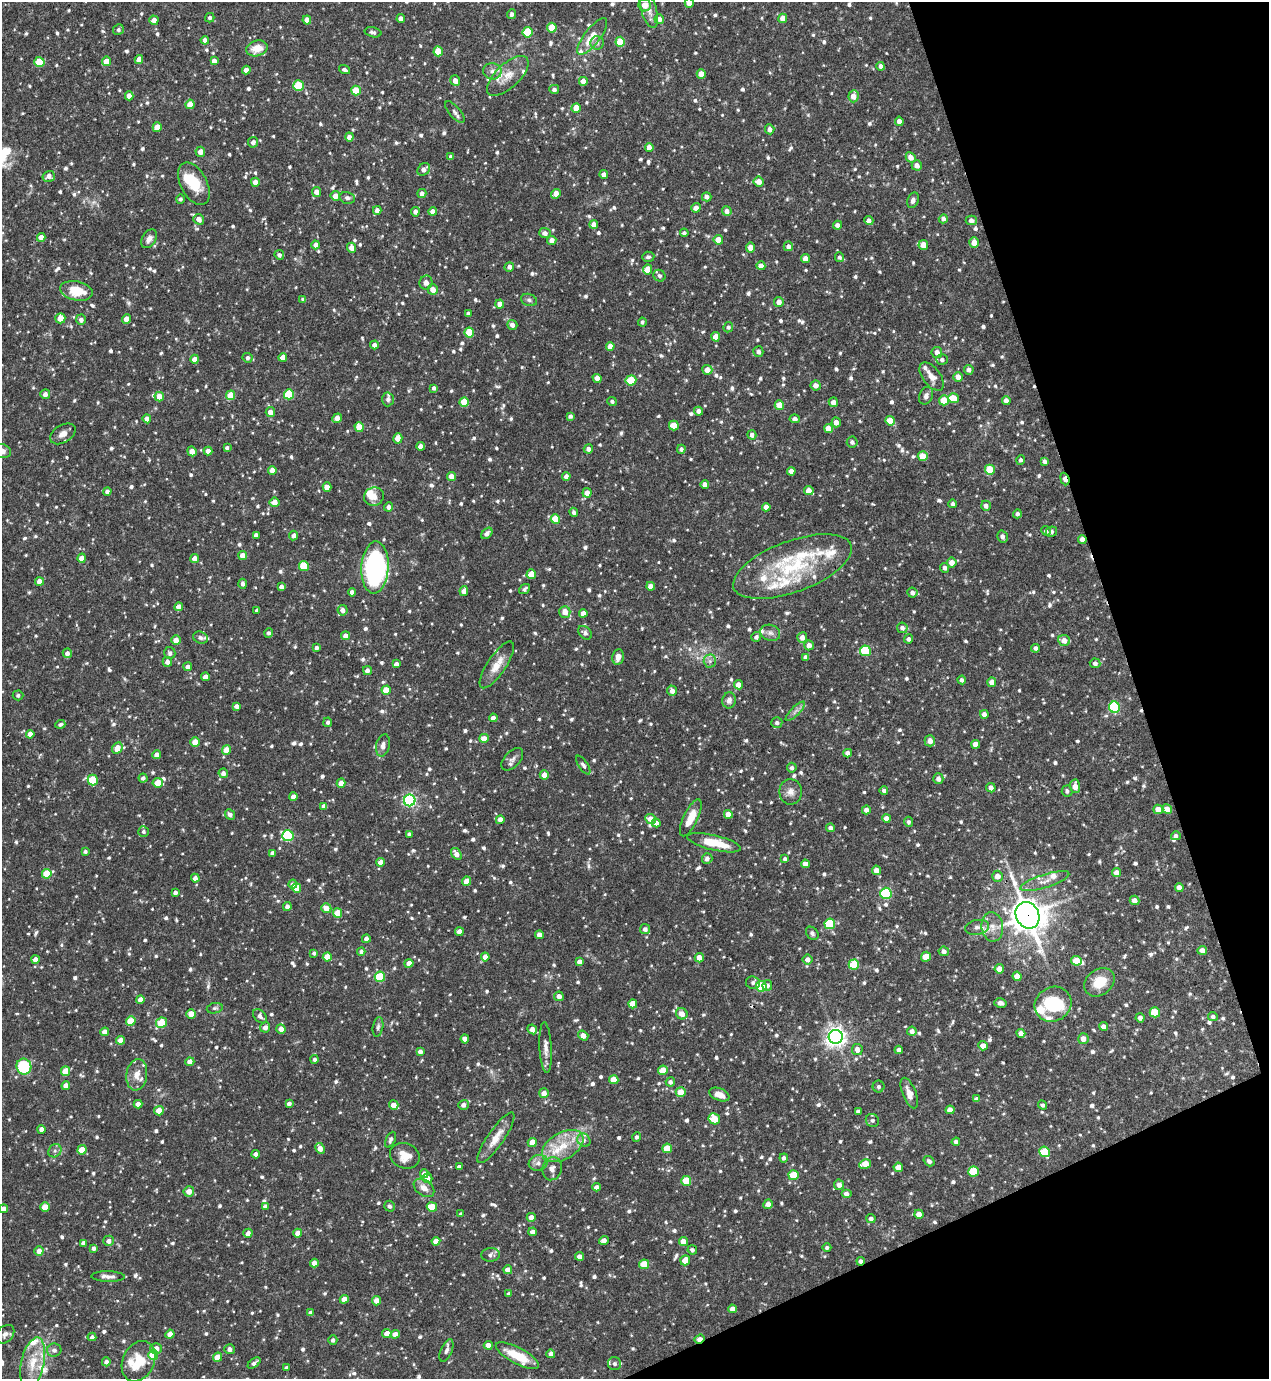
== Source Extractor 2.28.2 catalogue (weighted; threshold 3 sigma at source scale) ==
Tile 12 of 4 x 4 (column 4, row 3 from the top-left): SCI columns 3952-5218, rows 1379-2755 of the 5497 x 5509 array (HDU 1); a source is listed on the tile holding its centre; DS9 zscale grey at full resolution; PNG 1271 x 1381 px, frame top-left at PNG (2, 2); each listed source drawn as its Kron ellipse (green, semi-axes under 4 px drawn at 4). Shown black and unused: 17% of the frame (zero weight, under 3 of 4 exposures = <1% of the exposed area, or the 3 px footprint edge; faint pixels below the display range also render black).
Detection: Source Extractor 2.28.2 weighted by HDU 2 'WHT'; one run over the whole footprint, this tile lists its part. Background 0.0694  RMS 0.0035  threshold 0.0159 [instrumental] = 3 sigma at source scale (4.5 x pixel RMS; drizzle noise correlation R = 1.50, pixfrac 1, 0.05/0.05 arcsec/px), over >= 5 px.
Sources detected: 1115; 4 cosmic-ray / hot-pixel residue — neither listed nor drawn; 32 inside a brighter listed object's ellipse — not listed separately; of the other 1079, all 500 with FLUX_AUTO >= 0.827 (the completeness limit of this list) listed and drawn (579 fainter detections not listed), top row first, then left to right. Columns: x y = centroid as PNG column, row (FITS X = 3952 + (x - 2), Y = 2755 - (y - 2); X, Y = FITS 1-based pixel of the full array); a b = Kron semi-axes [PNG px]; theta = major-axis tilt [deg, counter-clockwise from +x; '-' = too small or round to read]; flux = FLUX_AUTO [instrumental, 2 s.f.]
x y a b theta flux
689 3 4 4 - 3.6
645 5 6 6 - 3.4
649 10 18 7 -74 2.6
512 14 5 4 - 1.1
210 18 5 4 - 0.88
783 18 5 4 - 3.3
401 19 4 4 - 2
659 19 5 5 - 1.9
154 20 5 4 - 2.3
307 20 4 4 - 2.8
552 28 5 4 - 9.1
118 30 5 5 - 0.95
373 32 8 5 -13 1.1
527 32 5 5 - 15
592 36 22 8 53 5.7
205 40 4 4 - 2
620 42 5 4 - 10
597 43 6 6 - 1
257 48 11 7 16 5.6
438 51 5 4 - 7.6
139 59 4 4 - 2.6
107 61 5 5 - 3.2
214 61 4 4 - 1.9
39 62 5 5 - 8.8
881 66 4 4 - 1.5
246 70 4 4 - 2.5
344 70 5 4 - 1
492 71 9 8 - 1.7
701 74 4 4 - 4
508 76 26 12 43 5.3
455 81 5 4 - 2.3
583 81 4 4 - 2.5
299 86 5 5 - 15
554 89 5 4 - 1.2
356 90 5 5 - 7.9
129 96 4 4 - 2.5
853 96 6 5 - 3.5
190 104 5 4 - 4.1
576 108 5 4 - 5
455 112 13 5 -49 1.3
899 121 4 4 - 1.7
157 127 5 4 - 5.3
770 129 5 4 - 1.7
349 137 4 4 - 1.7
253 142 5 5 - 1.4
649 147 4 4 - 2.9
200 152 5 5 - 2.3
451 157 4 3 - 1
911 157 5 4 - 2.8
917 165 5 5 - 2.1
424 169 7 5 43 1.7
604 174 4 4 - 1.9
49 176 6 5 - 1.6
759 181 5 5 - 2.8
255 182 4 4 - 2.7
194 184 23 13 -62 9.2
317 192 5 4 - 2.4
422 193 4 4 - 1.5
556 194 5 4 - 3.2
335 196 5 4 - 2.6
707 197 5 4 - 1.4
347 198 8 6 -13 1
180 199 4 4 - 0.85
913 200 8 5 68 1.3
696 208 5 4 - 2.4
377 210 4 4 - 1.8
727 211 5 4 - 1.8
415 212 5 4 - 1.8
433 212 4 4 - 2.6
199 219 5 5 - 1.8
943 219 4 4 - 1.2
971 220 5 4 - 1.8
869 221 4 4 - 1.7
594 224 4 4 - 2.5
838 225 4 4 - 1.7
545 233 5 5 - 1.7
684 233 4 4 - 0.91
41 237 4 4 - 2.3
149 239 10 6 58 2.1
552 240 4 4 - 2.5
718 240 4 4 - 4.2
974 242 5 4 - 3
316 245 4 4 - 2.4
923 245 5 5 - 3.8
788 246 5 4 - 1.5
351 248 5 4 - 2.4
750 248 5 4 - 2.9
279 255 5 4 - 0.98
648 257 6 5 - 0.87
839 257 5 4 - 0.91
806 259 4 4 - 2.9
761 266 4 4 - 2.4
509 267 5 5 - 1.6
647 269 5 4 - 5.1
659 276 6 5 - 0.9
426 282 7 6 - 1.8
433 289 5 5 - 2.9
76 291 16 9 -12 7.9
303 299 4 3 - 0.86
529 300 8 6 -19 0.92
779 302 5 4 - 2.4
500 304 4 4 - 2.3
468 313 4 4 - 0.92
60 318 5 5 - 3.3
126 319 4 4 - 2.2
81 320 5 5 - 1.8
642 322 4 4 - 0.89
512 325 5 5 - 1.5
728 327 5 5 - 0.94
469 333 5 5 - 12
716 337 4 4 - 4.1
374 345 4 4 - 1.8
610 346 4 4 - 2.7
758 352 5 5 - 1.2
937 352 5 5 - 2.1
283 357 4 4 - 3.2
248 358 5 4 - 0.83
195 359 4 4 - 2.9
942 360 5 5 - 0.97
707 370 5 5 - 2.9
969 370 5 4 - 1.5
932 377 16 9 -53 3
958 377 5 4 - 2.7
597 378 5 4 - 2.4
631 380 5 5 - 13
816 385 5 5 - 2
434 388 4 3 - 0.89
45 394 5 4 - 1.6
289 394 5 5 - 17
231 395 5 4 - 7.4
926 396 9 6 64 1.3
159 397 5 4 - 3
953 398 5 5 - 7.1
388 399 7 6 - 1.1
944 400 5 5 - 6.9
1006 400 4 4 - 1.4
612 401 5 4 - 0.89
464 402 5 4 - 8
833 402 5 4 - 1.9
779 405 5 4 - 4.8
699 411 4 4 - 1.6
270 412 5 4 - 2.4
570 416 4 3 - 0.9
337 418 5 4 - 2.7
147 419 4 4 - 2.3
795 419 5 4 - 1.3
890 421 5 4 - 5.5
836 422 5 4 - 2.1
674 425 5 4 - 5.9
359 427 5 4 - 4.6
828 428 4 4 - 3.5
63 434 14 8 32 2.7
752 435 4 4 - 1.5
398 438 5 4 - 3.3
852 442 5 5 - 1
421 446 4 4 - 2.4
227 448 3 3 - 0.9
588 449 5 4 - 1.6
681 449 4 4 - 1
2 451 9 6 -17 1.7
192 451 5 4 - 3.1
208 451 4 4 - 2
923 456 5 5 - 6.9
1021 460 5 4 - 0.86
1045 461 4 4 - 1
272 470 4 4 - 2.6
990 470 5 5 - 9.4
791 471 4 4 - 1.7
451 476 4 4 - 3.2
566 476 4 4 - 1.8
1065 479 6 3 -70 3.3
705 484 4 4 - 1.9
327 487 4 4 - 3.3
107 491 4 4 - 1.2
809 491 5 4 - 3.7
587 493 5 4 - 2.5
374 497 10 9 - 3.1
275 502 5 4 - 3
953 504 4 4 - 0.92
986 506 5 5 - 1.4
389 507 4 4 - 1.6
766 507 4 4 - 2.1
574 512 5 4 - 0.89
1017 514 4 4 - 1.1
555 519 5 5 - 8.6
1046 531 5 4 - 0.91
1052 532 6 5 - 0.83
487 533 6 4 46 1.3
256 535 4 4 - 1.4
293 535 5 4 - 1.4
1002 536 6 5 - 1.5
1082 539 4 4 - 2
243 555 4 4 - 3
82 558 4 4 - 2.8
195 558 4 4 - 2.7
952 562 5 5 - 2.9
304 566 5 5 - 10
375 567 26 13 87 67
792 567 62 25 20 29
945 568 5 4 - 1.1
531 574 5 4 - 5.4
39 581 4 4 - 2.5
243 584 5 4 - 1.3
651 586 4 4 - 2.4
281 587 4 4 - 1.5
524 589 6 4 39 0.87
464 591 5 4 - 2.4
352 592 4 4 - 1.5
912 593 5 5 - 1.4
179 607 4 4 - 2.4
257 610 3 3 - 0.88
343 610 5 5 - 1.9
565 612 6 5 - 3.1
583 613 4 4 - 2.5
902 628 5 5 - 1.3
269 633 5 4 - 0.92
585 633 8 6 -42 0.89
770 633 10 8 -19 1.6
345 636 4 4 - 2.4
756 637 5 4 - 1.1
802 637 5 5 - 2.5
201 638 7 6 - 0.99
909 639 4 4 - 0.92
176 640 5 4 - 2.7
1064 641 6 5 - 2.5
809 645 5 4 - 2.3
316 648 4 3 - 1.1
1035 648 4 4 - 1.2
865 651 5 5 - 17
67 653 5 4 - 1.7
170 653 6 5 - 1.2
618 657 8 5 79 2.2
806 657 4 4 - 1.5
710 661 6 6 - 1.1
167 662 5 5 - 2
1095 663 5 5 - 1.1
396 664 4 4 - 1.3
497 665 27 9 56 4.7
188 667 4 4 - 1.4
367 671 4 4 - 1.3
205 677 4 4 - 2.6
962 680 4 4 - 0.97
992 682 4 4 - 2.5
738 685 4 4 - 2.6
386 690 4 4 - 6.4
672 691 5 4 - 1.9
18 695 5 5 - 0.84
729 700 8 7 - 1.6
236 706 4 4 - 1.5
1115 707 6 5 - 26
795 711 13 3 45 1.1
984 714 4 4 - 1.9
493 718 4 4 - 1.7
328 722 5 4 - 0.88
777 723 6 5 - 0.94
60 724 5 4 - 0.84
30 734 4 4 - 2.6
484 738 5 4 - 3
930 741 5 5 - 2.3
195 742 5 4 - 5.8
976 744 4 4 - 3.7
383 745 11 7 78 1.7
117 748 6 5 - 4.4
226 750 4 4 - 4.5
848 753 4 4 - 2
157 755 4 4 - 2.4
512 759 13 8 47 1.6
583 765 11 4 -56 1.1
792 768 5 5 - 0.99
223 773 5 4 - 1.4
544 775 4 4 - 3.5
143 778 4 4 - 1.1
938 779 5 5 - 1.7
93 780 5 5 - 12
158 783 5 5 - 6
341 783 4 4 - 3.3
1075 786 7 5 -86 2.8
991 788 5 4 - 2
884 790 4 4 - 0.92
1067 791 5 5 - 0.87
791 792 13 11 89 2.4
293 797 4 4 - 2.1
410 800 6 6 - 57
324 806 4 4 - 2.4
1158 809 5 4 - 3.2
1167 809 5 4 - 3.1
866 810 4 4 - 1.6
230 814 6 4 -47 1.2
728 814 4 4 - 3.1
691 818 20 7 65 5.5
886 818 4 4 - 2.5
650 819 5 5 - 2.8
500 820 4 4 - 2.6
909 822 5 4 - 0.93
656 823 4 4 - 2.4
831 828 4 4 - 1.4
143 832 5 5 - 0.86
409 834 4 4 - 1.1
288 836 6 5 - 27
1176 836 5 4 - 1.1
714 843 27 7 -13 9.5
85 851 4 3 - 0.89
272 853 4 4 - 1.1
456 854 6 4 -57 2.3
707 858 5 5 - 1.3
785 859 4 4 - 1.1
381 862 4 4 - 2.4
805 864 4 4 - 2.5
876 870 4 4 - 2.8
1117 873 4 4 - 3.7
47 874 5 5 - 8.4
998 876 5 5 - 2.7
195 878 4 4 - 1.4
467 881 4 4 - 4.5
1045 881 25 6 18 3.3
293 884 4 4 - 1.2
1179 887 4 4 - 2
297 888 5 4 - 6.7
175 892 4 3 - 1
886 893 5 5 - 28
1135 900 5 4 - 2.4
287 907 4 4 - 1.7
326 908 5 5 - 3.3
337 913 4 4 - 6.2
1027 915 14 11 -62 620
830 924 5 5 - 20
977 927 12 7 12 1.9
992 927 15 10 -82 3.8
645 929 5 5 - 1.4
459 932 4 4 - 2.4
812 933 7 5 -50 0.9
539 935 4 4 - 2.6
366 939 4 4 - 1.3
1202 950 5 4 - 2.4
944 951 5 4 - 1.6
361 952 4 4 - 0.89
314 953 4 4 - 0.83
327 957 4 4 - 6.8
485 957 4 4 - 2.8
926 957 5 5 - 4.9
699 958 5 4 - 2.7
808 959 5 5 - 2
35 960 4 4 - 2
1076 961 5 5 - 6.5
579 962 4 4 - 1.9
409 963 4 4 - 2.4
854 965 5 5 - 13
999 969 5 4 - 2.9
1017 976 4 4 - 3.5
380 977 5 5 - 17
1099 982 16 12 37 7.9
753 983 7 6 - 1.2
767 985 5 5 - 1.1
761 986 5 5 - 16
559 996 5 4 - 2.1
140 1000 4 4 - 2.6
1000 1003 6 4 -16 1.3
633 1004 4 4 - 4.6
1053 1004 19 17 33 21
215 1008 8 5 10 0.83
1155 1012 5 5 - 9.1
191 1014 4 4 - 4
682 1014 6 5 - 3
260 1016 8 5 -48 1.4
1213 1017 5 4 - 0.86
1140 1018 4 4 - 1.5
131 1021 5 4 - 7.6
161 1023 5 5 - 12
1103 1026 5 4 - 1.5
265 1027 5 5 - 1.8
378 1027 10 5 79 1
281 1029 5 4 - 2.6
532 1029 5 4 - 2.2
912 1031 5 4 - 1.7
105 1032 4 4 - 2.6
1021 1033 4 4 - 2.4
583 1036 5 4 - 2.6
836 1037 7 7 - 210
465 1039 4 4 - 2.9
1083 1039 5 5 - 2.6
121 1040 4 4 - 3.1
983 1046 5 4 - 3
546 1048 25 6 -87 2.4
857 1050 6 5 - 2.2
899 1050 4 4 - 2.1
420 1052 4 4 - 1.7
315 1059 4 4 - 0.88
190 1062 4 4 - 2.2
24 1067 8 7 - 18
663 1070 5 4 - 5.4
66 1071 5 4 - 8.2
137 1075 16 10 81 3.6
614 1080 4 4 - 4.7
670 1082 4 4 - 1.1
66 1086 4 4 - 3.1
879 1086 6 6 - 0.87
681 1092 5 5 - 5.1
544 1093 5 5 - 2.6
909 1093 16 6 -69 2.6
719 1095 10 6 -23 2.7
976 1099 4 4 - 0.96
138 1104 4 4 - 2.4
289 1104 4 4 - 1.3
394 1105 5 4 - 2.9
463 1105 5 5 - 1.6
1042 1105 5 4 - 0.89
950 1110 4 4 - 2.6
159 1111 5 5 - 3.7
858 1111 4 3 - 0.88
714 1119 6 5 - 9.1
872 1120 7 6 - 0.9
41 1129 4 4 - 1.9
637 1137 5 4 - 0.91
496 1138 30 8 55 4.9
391 1140 8 4 64 1
584 1140 7 6 - 1
532 1142 4 4 - 4.1
956 1142 4 4 - 1
563 1146 22 13 30 8.9
320 1148 5 4 - 3.2
667 1148 5 4 - 7.2
82 1150 5 4 - 5.6
55 1151 7 6 - 0.96
1044 1152 5 5 - 11
256 1154 4 4 - 1.8
405 1156 15 12 -23 5
784 1158 4 4 - 1.1
929 1161 6 4 -37 0.98
538 1163 9 7 18 1.7
865 1164 6 4 11 5.7
459 1167 4 4 - 1.2
898 1167 4 4 - 2.8
552 1169 12 9 74 2
973 1171 5 5 - 9.9
424 1174 4 4 - 2.7
794 1175 5 5 - 8.6
427 1178 5 5 - 3
686 1181 5 5 - 8.6
839 1185 5 5 - 2.1
596 1187 4 4 - 1.7
424 1188 11 7 -36 2.7
189 1191 5 5 - 3.4
846 1193 5 4 - 1.4
768 1204 5 4 - 2.1
265 1206 4 4 - 1.4
390 1206 5 5 - 0.99
45 1207 5 4 - 5.5
432 1207 5 4 - 7.4
4 1209 4 4 - 2.2
461 1214 4 4 - 0.86
919 1214 4 4 - 2.6
531 1217 4 4 - 2.3
871 1219 4 4 - 1.3
533 1232 4 4 - 1.9
248 1233 4 4 - 1.6
298 1233 4 4 - 2.8
604 1240 5 4 - 2.1
109 1241 5 5 - 1.9
436 1241 4 4 - 2.7
683 1241 4 4 - 2.6
83 1243 4 4 - 1.4
94 1248 4 4 - 1.2
827 1248 4 4 - 0.88
692 1250 5 4 - 1.1
39 1251 4 4 - 2.4
491 1255 9 6 4 1.3
579 1256 4 4 - 1.8
685 1260 5 4 - 4
861 1261 4 4 - 1.5
314 1263 4 4 - 2.6
644 1264 5 4 - 7.1
508 1270 4 4 - 2.7
108 1276 16 5 -1 1.7
508 1294 4 4 - 0.87
344 1299 4 4 - 3.5
377 1301 4 4 - 2.5
732 1309 4 4 - 2.4
311 1313 4 4 - 1.2
387 1333 4 4 - 2.8
5 1334 10 7 46 1.7
170 1334 4 4 - 2.7
395 1334 4 4 - 2.7
92 1337 4 4 - 0.95
700 1339 5 3 - 2.7
333 1340 5 4 - 1
488 1345 4 4 - 2.8
156 1348 5 5 - 2.3
229 1349 5 5 - 1.3
54 1350 7 6 - 1.3
446 1350 12 5 68 1.2
551 1354 4 4 - 1.6
153 1355 5 5 - 11
517 1356 24 8 -28 9.8
217 1357 5 4 - 3.5
139 1361 21 15 64 9.9
106 1362 4 4 - 1.4
33 1363 26 11 78 6.8
254 1363 7 4 36 1.2
615 1364 6 6 - 1.1
286 1368 4 3 - 0.9
Overlapping masked pixels (flux is a lower limit): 5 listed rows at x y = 1065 479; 1082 539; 1027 915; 861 1261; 700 1339
Isophote crosses this tile's border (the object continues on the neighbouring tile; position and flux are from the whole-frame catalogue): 3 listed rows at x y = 689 3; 2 451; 4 1209